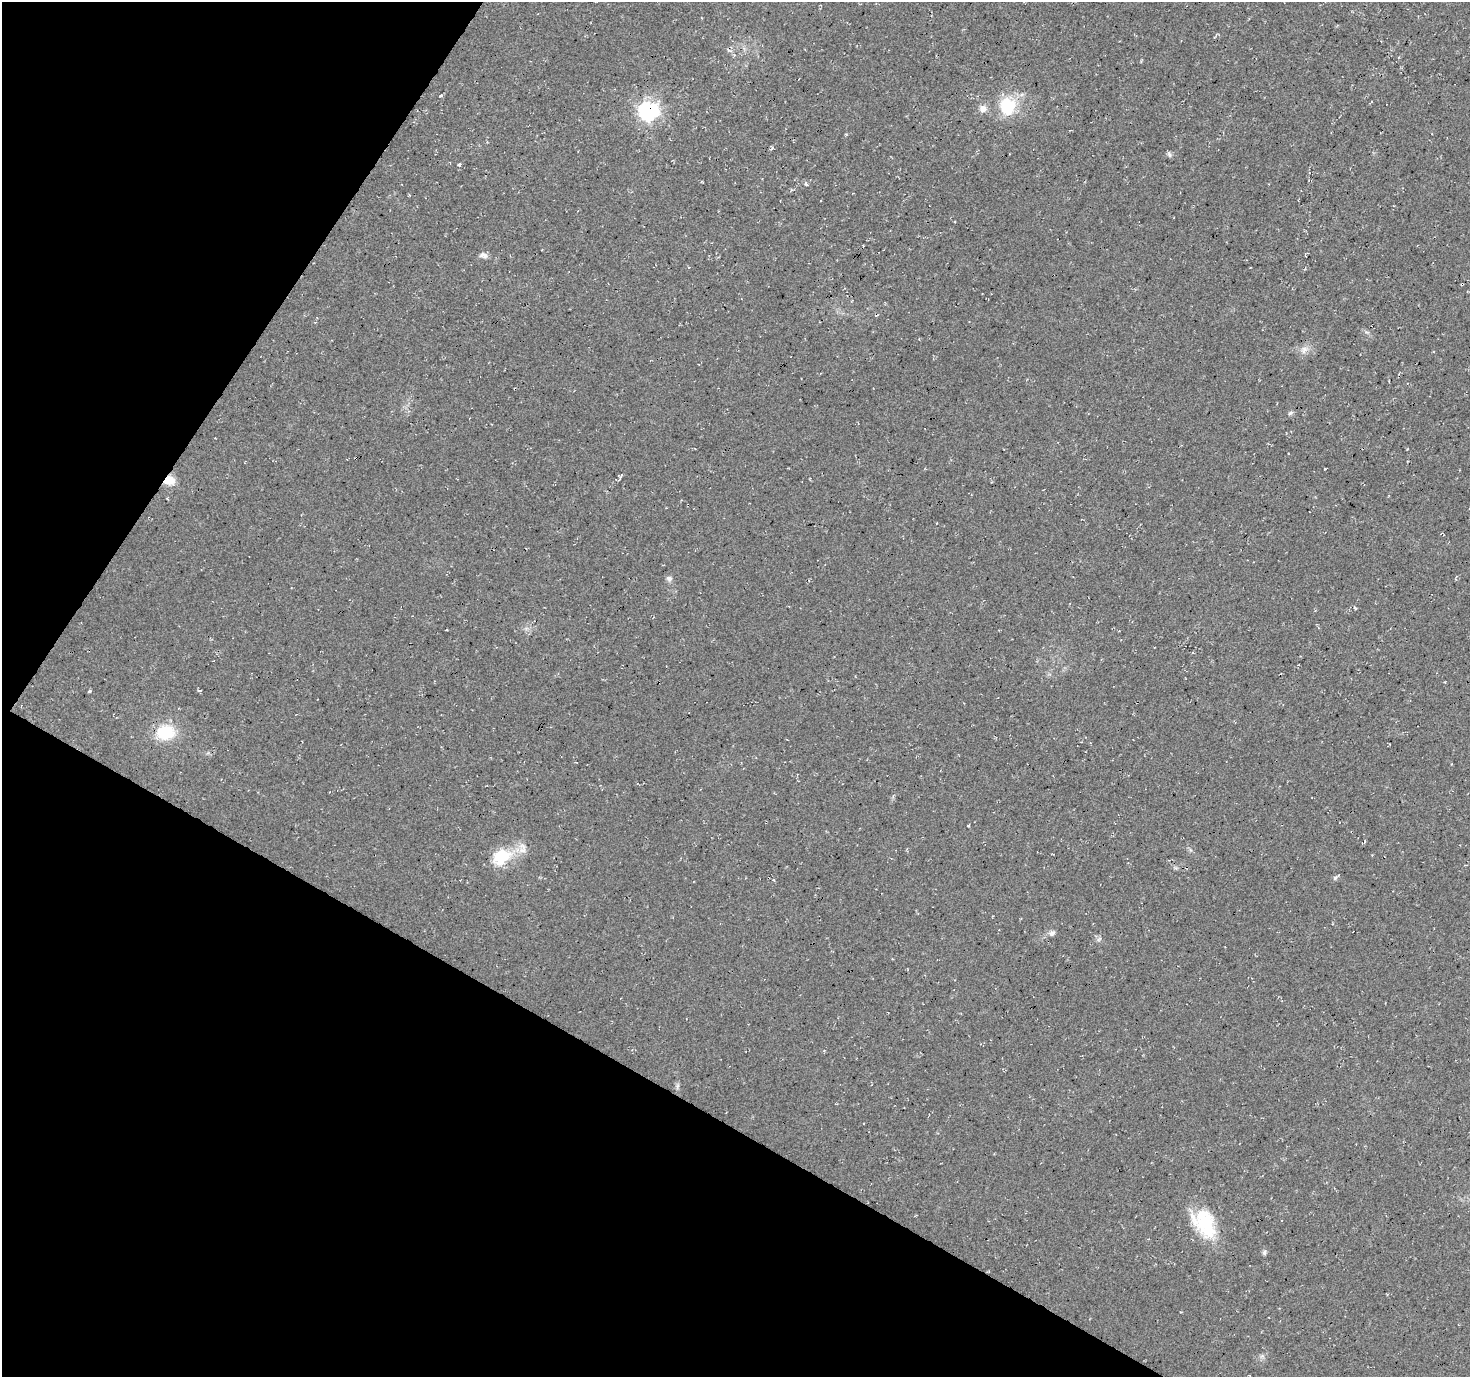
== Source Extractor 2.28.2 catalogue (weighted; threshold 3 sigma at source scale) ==
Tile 9 of 4 x 4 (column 1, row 3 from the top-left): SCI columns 10-1477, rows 1639-3013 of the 5880 x 5952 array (HDU 1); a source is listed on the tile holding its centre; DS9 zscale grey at full resolution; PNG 1472 x 1379 px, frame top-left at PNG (2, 2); no overlay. Shown black and unused: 28% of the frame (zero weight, under 3 of 4 exposures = <1% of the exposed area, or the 3 px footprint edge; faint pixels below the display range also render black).
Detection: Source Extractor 2.28.2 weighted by HDU 2 'WHT'; one run over the whole footprint, this tile lists its part. Background 0.0149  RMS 0.005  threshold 0.0226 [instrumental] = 3 sigma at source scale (4.5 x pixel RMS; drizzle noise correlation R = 1.50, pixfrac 1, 0.0396/0.0396 arcsec/px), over >= 5 px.
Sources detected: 31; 2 cosmic-ray / hot-pixel residue — not listed; the other 29 listed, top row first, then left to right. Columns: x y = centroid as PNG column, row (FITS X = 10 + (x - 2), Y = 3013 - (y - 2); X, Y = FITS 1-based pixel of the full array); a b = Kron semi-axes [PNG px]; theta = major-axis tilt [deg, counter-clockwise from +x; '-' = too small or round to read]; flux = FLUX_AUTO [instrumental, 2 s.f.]
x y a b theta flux
1141 61 4 4 - 0.46
441 95 4 3 - 0.56
1007 106 18 17 - 21
983 108 9 8 - 3.1
648 111 8 7 - 180
846 134 4 3 - 0.52
1169 155 8 5 -51 1.1
483 255 12 7 -15 1.9
1462 284 4 3 - 0.47
1304 350 12 8 61 3.1
1290 413 8 4 27 0.97
1407 449 3 2 - 0.4
169 481 12 10 3 6.4
168 499 4 3 - 0.48
669 578 7 7 - 1.6
1355 608 6 3 -52 0.55
446 630 3 2 - 0.38
89 691 4 3 - 0.85
165 732 20 17 4 19
1452 764 4 2 - 0.42
968 826 3 3 - 0.76
523 848 17 9 -88 4.1
501 857 17 12 30 21
1335 878 7 5 54 0.93
1052 933 9 7 25 1.7
1099 939 7 3 45 0.81
677 1086 7 4 88 1
1204 1223 35 22 -60 28
1264 1252 7 6 - 1.1
Overlapping masked pixels (flux is a lower limit): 3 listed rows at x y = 648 111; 1462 284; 169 481
Unlisted compact peaks at least as high as the median listed source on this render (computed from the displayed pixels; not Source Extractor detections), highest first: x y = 459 165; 806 184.